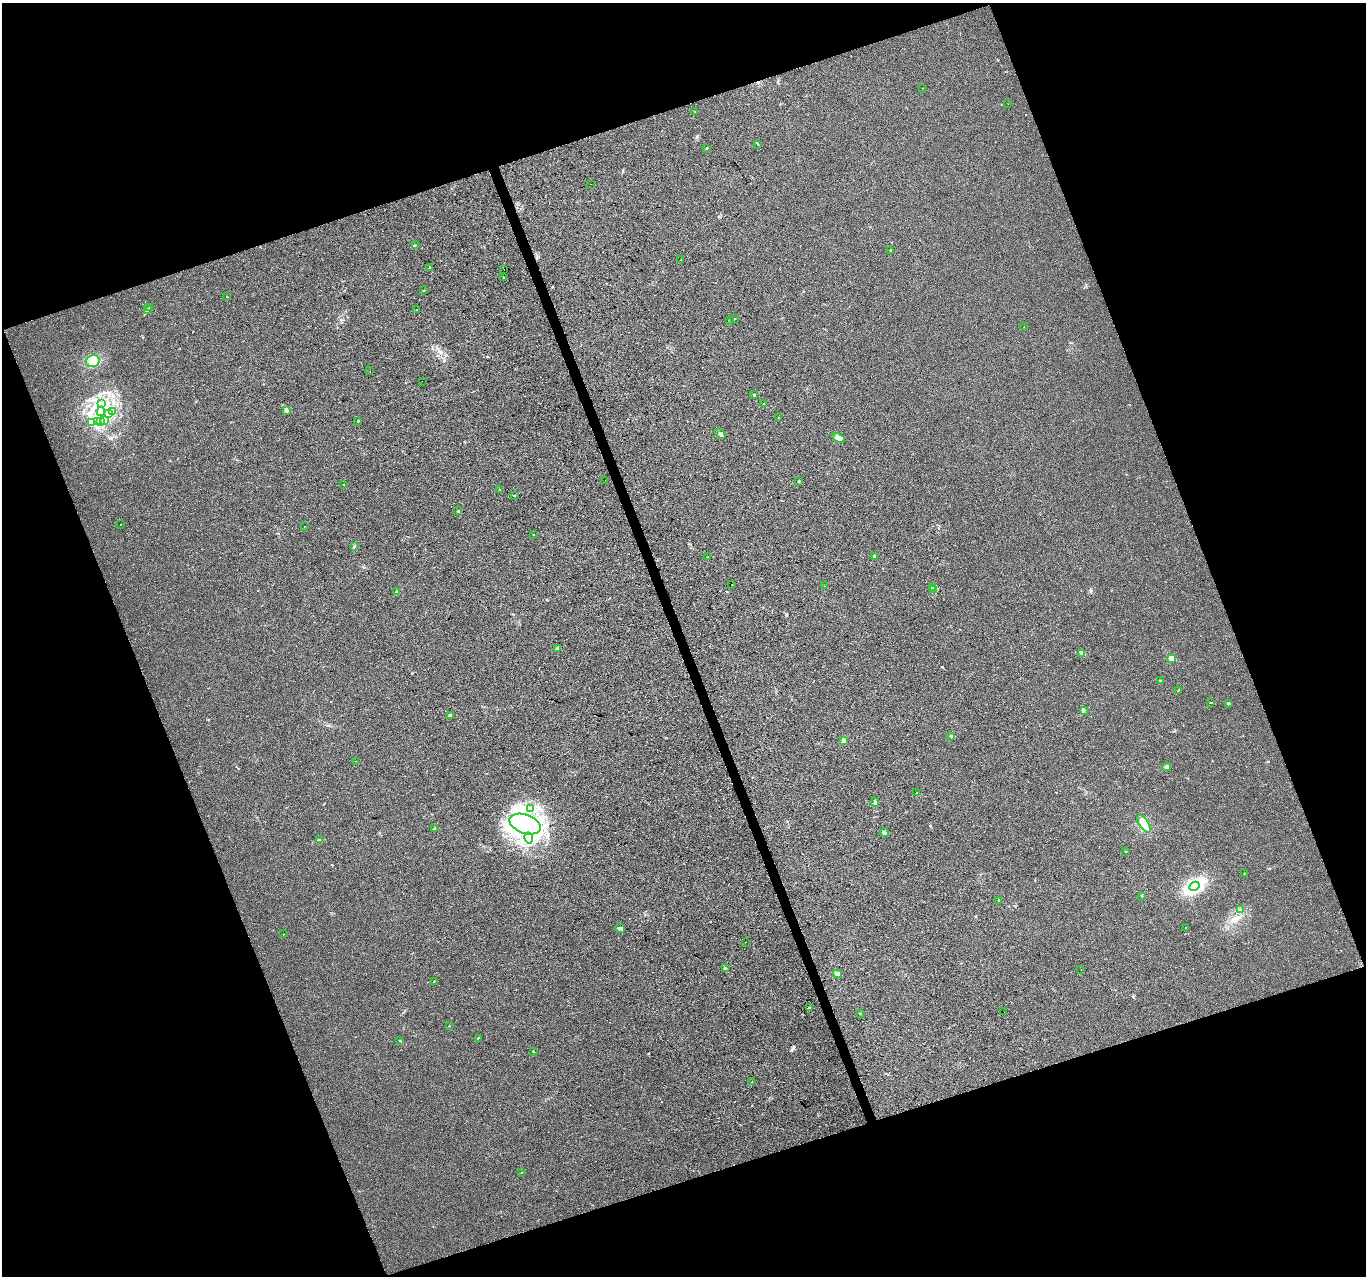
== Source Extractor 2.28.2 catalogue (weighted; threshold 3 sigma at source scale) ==
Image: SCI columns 3-5457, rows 126-5219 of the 5457 x 5290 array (HDU 1 of 3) = the unmasked area's bounding box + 8 px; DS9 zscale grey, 4 x 4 block average (1 PNG px = mean of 4 x 4 image px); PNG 1368 x 1278 px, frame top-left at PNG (2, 3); each listed source drawn as its Kron ellipse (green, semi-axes under 4 px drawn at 4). Shown black and unused: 40% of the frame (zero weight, under 3 of 4 exposures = <1% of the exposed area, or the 3 px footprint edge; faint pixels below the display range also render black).
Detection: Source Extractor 2.28.2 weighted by HDU 2 'WHT'. Background 0.00548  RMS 0.0035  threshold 0.0156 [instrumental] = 3 sigma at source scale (4.5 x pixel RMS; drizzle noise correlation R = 1.50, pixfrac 1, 0.0396/0.0396 arcsec/px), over >= 5 px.
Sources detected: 113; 9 inside a brighter object's white glare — neither listed nor drawn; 3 coinciding with a brighter row at this scale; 1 inside a brighter listed object's ellipse — not listed separately; the other 100 listed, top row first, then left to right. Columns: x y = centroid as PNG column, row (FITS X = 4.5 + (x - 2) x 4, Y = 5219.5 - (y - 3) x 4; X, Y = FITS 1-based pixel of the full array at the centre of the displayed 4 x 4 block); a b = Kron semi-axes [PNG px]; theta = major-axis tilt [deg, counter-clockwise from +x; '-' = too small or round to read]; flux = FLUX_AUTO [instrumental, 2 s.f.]
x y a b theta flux
923 88 2 2 - 0.48
1008 104 2 2 - 0.35
695 111 2 2 - 0.45
757 144 2 2 - 0.77
706 148 2 2 - 3.8
590 184 2 2 - 0.63
415 245 2 2 - 0.92
890 250 2 2 - 5.7
681 260 2 2 - 0.54
429 267 2 2 - 1.1
504 270 2 2 - 0.38
504 277 2 2 - 1.1
424 291 2 2 - 1.3
227 297 2 2 - 0.84
150 307 3 2 - 1.6
147 310 3 2 - 1.6
417 310 2 2 - 0.95
734 319 2 2 - 1.1
730 321 2 2 - 0.75
1024 327 2 2 - 0.69
93 361 7 6 - 18
370 371 2 2 - 0.36
422 381 2 2 - 0.35
754 395 2 2 - 7.3
764 403 2 2 - 0.93
102 404 3 2 - 2.4
286 410 3 3 - 6.2
101 411 4 4 - 6.7
113 412 2 2 - 0.54
109 413 2 2 - 1.1
779 418 2 2 - 1.9
98 421 4 2 - 2.2
105 421 3 2 - 1.6
92 422 2 2 - 1.4
101 422 3 3 - 4
358 422 2 2 - 0.72
720 434 6 2 -38 3.3
838 438 6 3 -23 15
605 480 2 2 - 0.32
798 481 2 2 - 1.7
343 484 2 2 - 1.3
499 490 2 2 - 0.81
514 495 2 2 - 0.86
458 511 2 2 - 1.9
121 525 2 2 - 0.97
304 526 2 2 - 0.39
533 535 2 2 - 0.87
354 547 2 2 - 1.5
874 556 2 2 - 8.3
708 557 3 2 - 1
731 585 2 2 - 1.7
824 586 2 2 - 0.51
933 588 3 2 - 2.5
933 590 3 2 - 2.5
397 592 4 3 - 3
557 649 4 2 - 3.8
1082 653 3 3 - 3.2
1171 658 2 2 - 49
1160 681 2 2 - 1.2
1178 690 2 2 - 1.1
1210 702 3 2 - 1.2
1228 703 2 2 - 8.8
1084 710 3 2 - 1.2
450 716 2 2 - 20
951 736 3 2 - 1.6
843 741 2 2 - 37
355 761 2 2 - 0.58
1167 767 4 4 - 4.6
916 793 2 2 - 1
875 802 5 2 - 3.5
530 808 2 2 - 0.91
525 824 16 9 -20 64
1144 824 10 4 -55 22
434 828 2 2 - 2.2
884 833 5 2 - 3.1
529 838 5 4 - 8.9
319 840 3 2 - 2.3
1126 851 2 2 - 1.5
1244 873 2 2 - 0.74
1194 886 5 4 - 120
1141 896 2 2 - 0.56
999 901 3 2 - 1.9
1240 910 3 2 - 1.6
1186 927 2 2 - 0.43
620 929 5 3 - 3.9
283 934 2 2 - 0.96
745 942 2 2 - 0.37
725 968 2 2 - 1.9
1081 970 2 2 - 0.37
837 974 4 3 - 7.4
434 981 2 2 - 0.89
809 1007 2 2 - 0.73
1004 1012 2 2 - 1.2
860 1013 2 2 - 0.6
449 1026 2 2 - 0.8
478 1038 2 2 - 0.94
400 1041 2 2 - 1
533 1051 2 2 - 3.1
752 1082 2 2 - 0.77
522 1173 2 2 - 0.63
Diffuse or blended objects may show on this block-average render without a row.